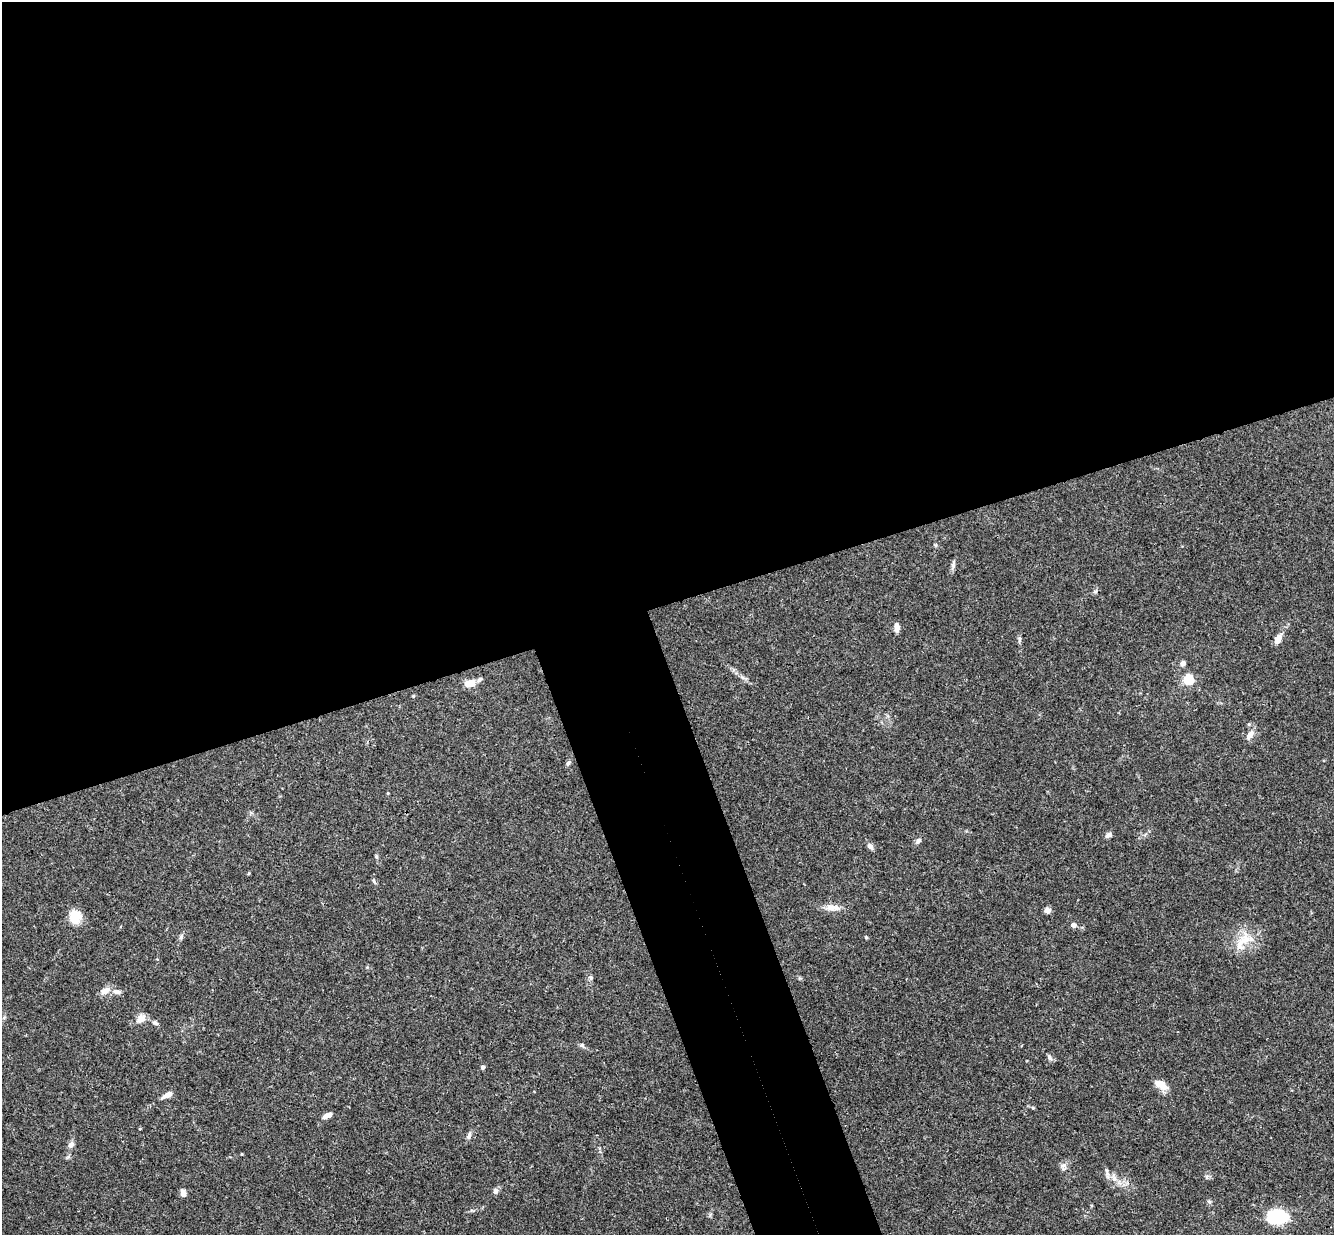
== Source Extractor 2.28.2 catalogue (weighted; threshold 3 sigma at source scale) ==
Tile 2 of 4 x 4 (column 2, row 1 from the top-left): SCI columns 1390-2721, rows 3990-5222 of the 5439 x 5389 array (HDU 1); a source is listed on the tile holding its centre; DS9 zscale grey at full resolution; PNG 1336 x 1237 px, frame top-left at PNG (2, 2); no overlay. Shown black and unused: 54% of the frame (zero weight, under 3 of 4 exposures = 6% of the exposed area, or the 3 px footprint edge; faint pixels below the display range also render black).
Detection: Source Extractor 2.28.2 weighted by HDU 2 'WHT'; one run over the whole footprint, this tile lists its part. Background 0.0454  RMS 0.0027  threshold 0.0124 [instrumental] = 3 sigma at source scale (4.5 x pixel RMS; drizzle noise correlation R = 1.50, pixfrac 1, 0.05/0.05 arcsec/px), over >= 5 px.
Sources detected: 42; all 42 listed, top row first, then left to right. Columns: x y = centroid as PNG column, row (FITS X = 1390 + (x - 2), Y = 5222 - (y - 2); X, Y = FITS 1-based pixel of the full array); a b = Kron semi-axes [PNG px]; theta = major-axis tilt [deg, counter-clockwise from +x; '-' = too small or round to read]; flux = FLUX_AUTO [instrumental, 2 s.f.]
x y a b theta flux
953 565 7 4 -72 0.57
1095 591 6 4 1 0.36
897 627 10 5 -87 1.5
1278 638 12 6 63 2.5
1019 639 8 4 -84 0.6
1183 663 6 5 - 1.2
1189 679 5 5 - 17
469 683 12 8 14 3.1
413 696 4 3 - 0.25
1250 734 15 7 53 1.6
568 763 7 4 45 0.5
1108 835 9 5 29 0.81
918 841 7 6 - 0.75
870 846 9 7 -44 0.93
376 856 6 4 -72 0.37
374 882 9 3 -51 0.38
832 907 20 8 -6 2.4
1047 910 6 5 - 1.6
75 916 17 14 -68 4
1073 925 5 4 - 1.7
181 937 7 4 72 0.52
866 937 5 4 - 0.28
1245 940 15 14 - 4.6
591 977 6 6 - 0.53
104 991 13 8 18 1.8
117 992 11 6 -7 1.4
141 1019 13 9 43 2
155 1023 8 5 -27 0.65
582 1045 7 5 -51 0.54
1050 1057 10 5 -49 0.66
483 1067 5 4 - 0.62
1161 1084 14 7 -29 3.9
168 1095 11 5 26 1.8
327 1115 10 5 21 1.7
469 1136 9 5 73 0.87
71 1145 9 6 57 1.2
1063 1165 9 5 22 0.87
1107 1172 13 4 -75 0.8
1114 1178 7 4 -71 0.8
495 1191 7 6 - 0.91
183 1193 9 5 -70 1.3
1278 1216 16 11 5 20